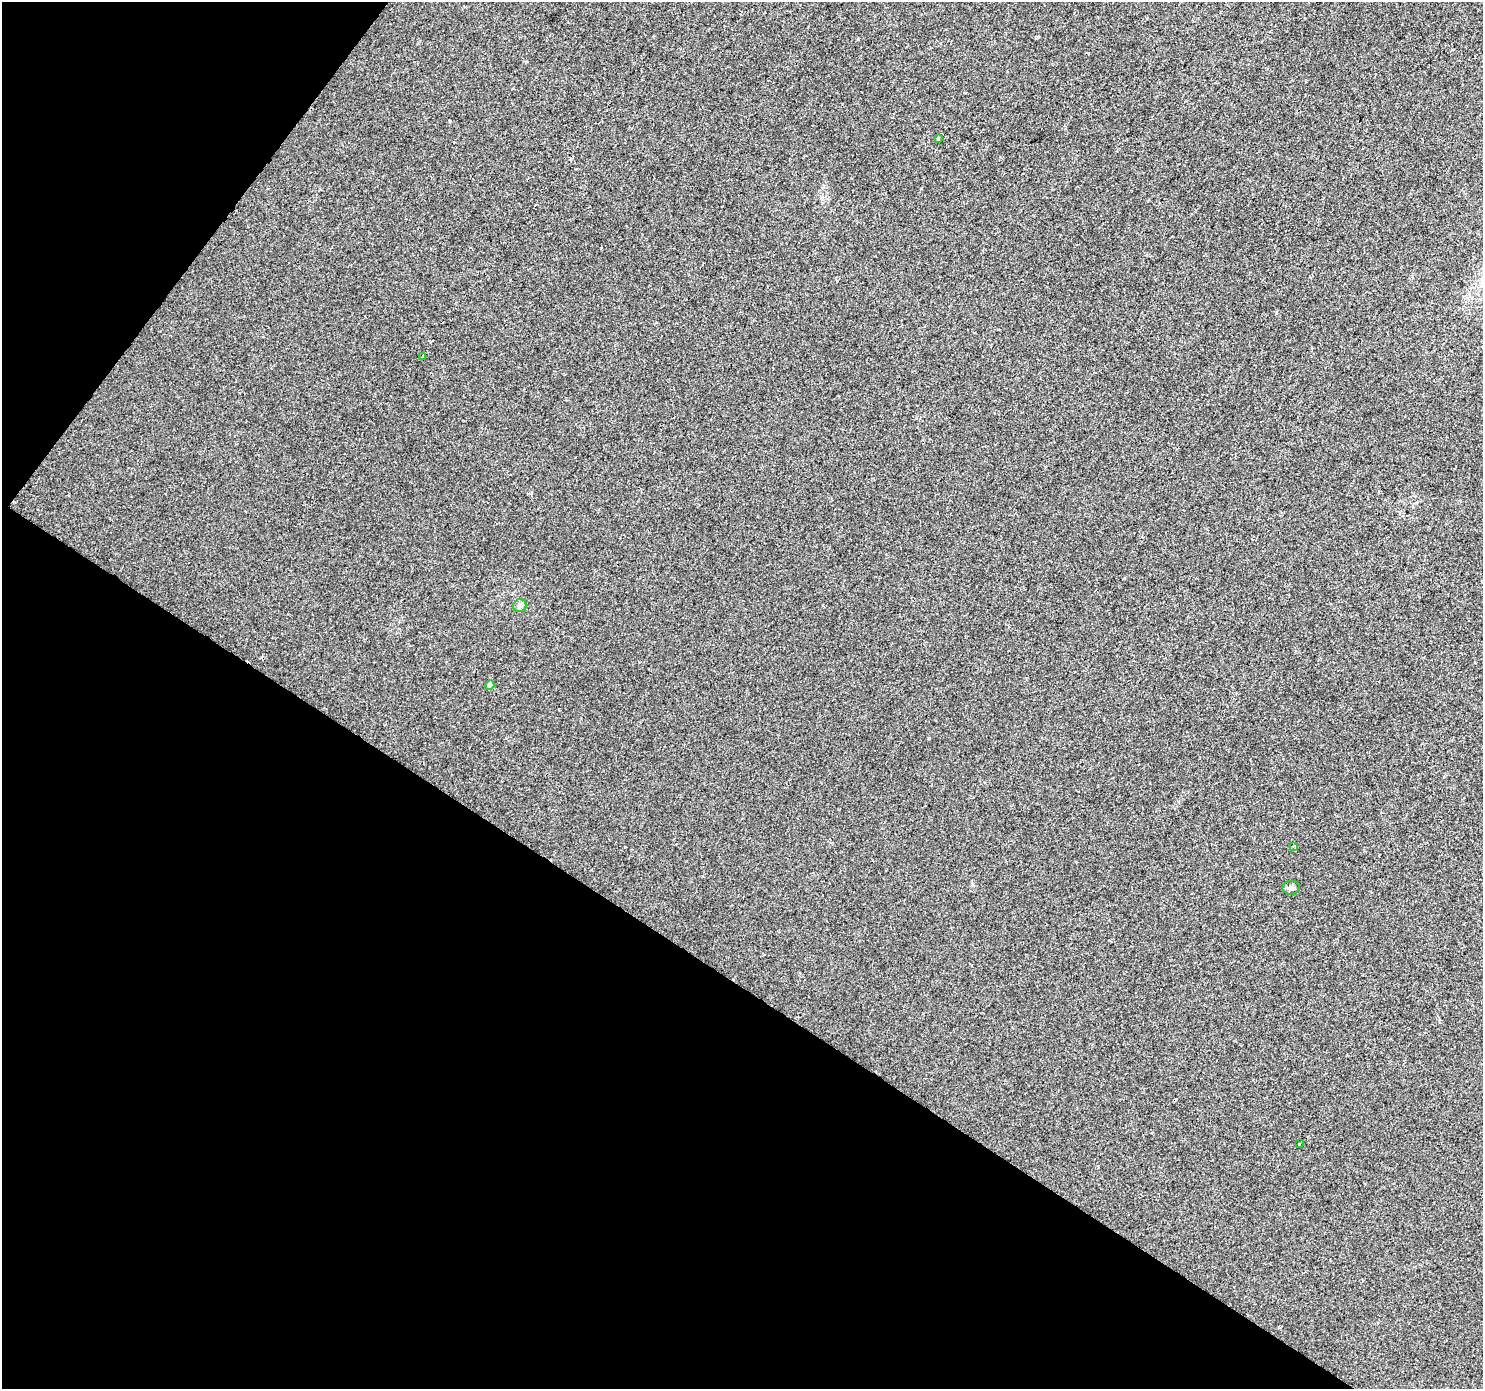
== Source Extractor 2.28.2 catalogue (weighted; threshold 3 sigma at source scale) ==
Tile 9 of 4 x 4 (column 1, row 3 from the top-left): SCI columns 1-1481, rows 1572-2958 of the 5930 x 5985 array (HDU 1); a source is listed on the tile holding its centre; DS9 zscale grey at full resolution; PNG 1485 x 1391 px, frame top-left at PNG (2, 2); each listed source drawn as its Kron ellipse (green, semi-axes under 4 px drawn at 4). Shown black and unused: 34% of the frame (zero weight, under 2 of 3 exposures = <1% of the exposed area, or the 3 px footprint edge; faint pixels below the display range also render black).
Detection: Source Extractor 2.28.2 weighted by HDU 2 'WHT'; one run over the whole footprint, this tile lists its part. Background 0.00612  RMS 0.0046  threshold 0.0208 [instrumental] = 3 sigma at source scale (4.5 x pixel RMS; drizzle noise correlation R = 1.50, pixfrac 1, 0.0396/0.0396 arcsec/px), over >= 5 px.
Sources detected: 7; all 7 listed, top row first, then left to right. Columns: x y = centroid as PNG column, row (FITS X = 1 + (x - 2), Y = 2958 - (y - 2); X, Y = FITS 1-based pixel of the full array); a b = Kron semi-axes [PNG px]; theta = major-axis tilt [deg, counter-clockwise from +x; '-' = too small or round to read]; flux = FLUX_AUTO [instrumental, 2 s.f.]
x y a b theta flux
938 139 3 3 - 0.77
422 357 4 2 - 0.45
520 605 7 6 - 1.9
490 685 5 4 - 3.1
1293 846 3 3 - 0.36
1291 888 9 7 6 1.4
1299 1144 3 3 - 0.71